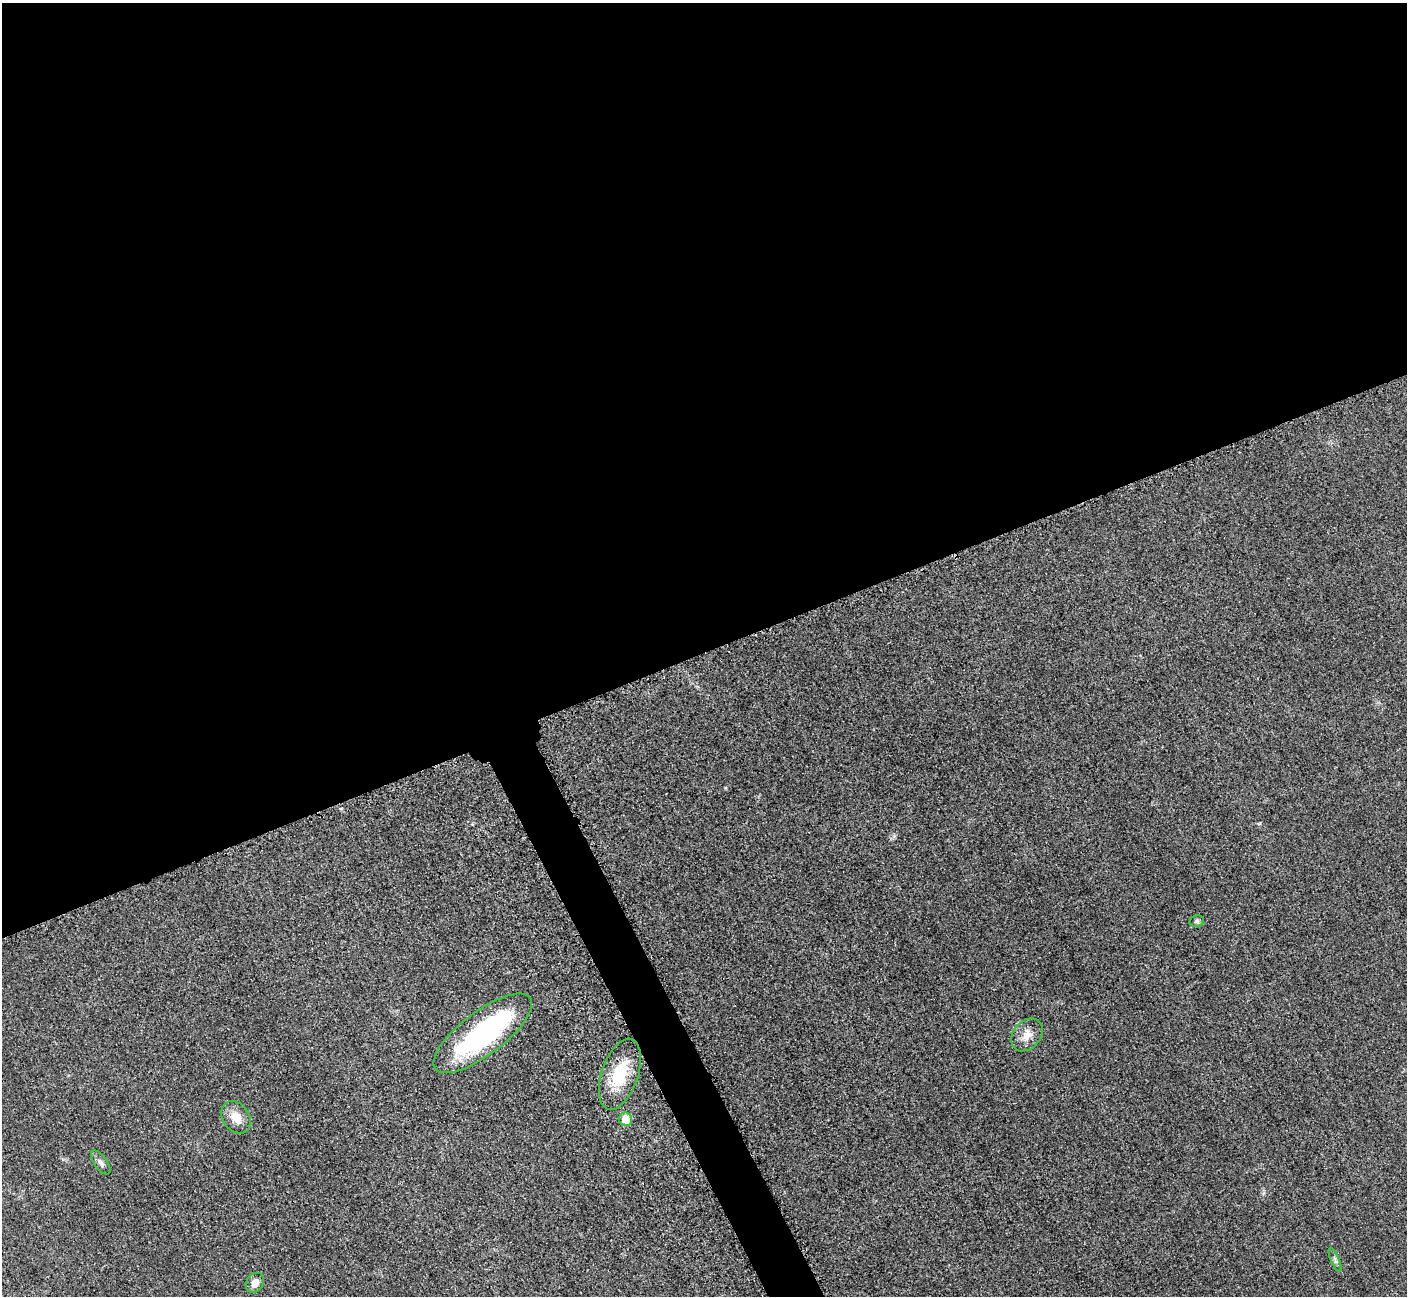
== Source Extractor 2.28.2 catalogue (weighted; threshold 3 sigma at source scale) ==
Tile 2 of 4 x 4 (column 2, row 1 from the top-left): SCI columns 1470-2874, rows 4079-5372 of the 5705 x 5671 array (HDU 1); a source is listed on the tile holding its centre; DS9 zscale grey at full resolution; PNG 1409 x 1298 px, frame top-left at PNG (2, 3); each listed source drawn as its Kron ellipse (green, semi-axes under 4 px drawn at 4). Shown black and unused: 52% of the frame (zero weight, under 3 of 5 exposures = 4% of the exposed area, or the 3 px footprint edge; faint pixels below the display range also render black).
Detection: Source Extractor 2.28.2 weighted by HDU 2 'WHT'; one run over the whole footprint, this tile lists its part. Background 0.0196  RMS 0.0051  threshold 0.0227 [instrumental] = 3 sigma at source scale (4.5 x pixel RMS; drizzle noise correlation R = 1.50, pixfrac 1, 0.05/0.05 arcsec/px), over >= 5 px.
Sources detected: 10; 1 inside a brighter object's white glare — neither listed nor drawn; the other 9 listed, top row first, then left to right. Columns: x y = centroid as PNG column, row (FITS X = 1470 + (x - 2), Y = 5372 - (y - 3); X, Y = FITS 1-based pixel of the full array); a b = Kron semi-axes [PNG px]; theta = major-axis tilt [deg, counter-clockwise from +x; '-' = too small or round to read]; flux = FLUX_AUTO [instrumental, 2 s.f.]
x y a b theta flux
1197 921 7 5 13 1.1
483 1033 59 21 37 79
1027 1035 18 13 49 6.2
620 1074 37 18 71 21
236 1117 17 13 -55 6.8
625 1119 7 6 - 9.1
101 1163 14 6 -54 2
1335 1260 13 4 -67 1.3
255 1283 10 8 57 3.9